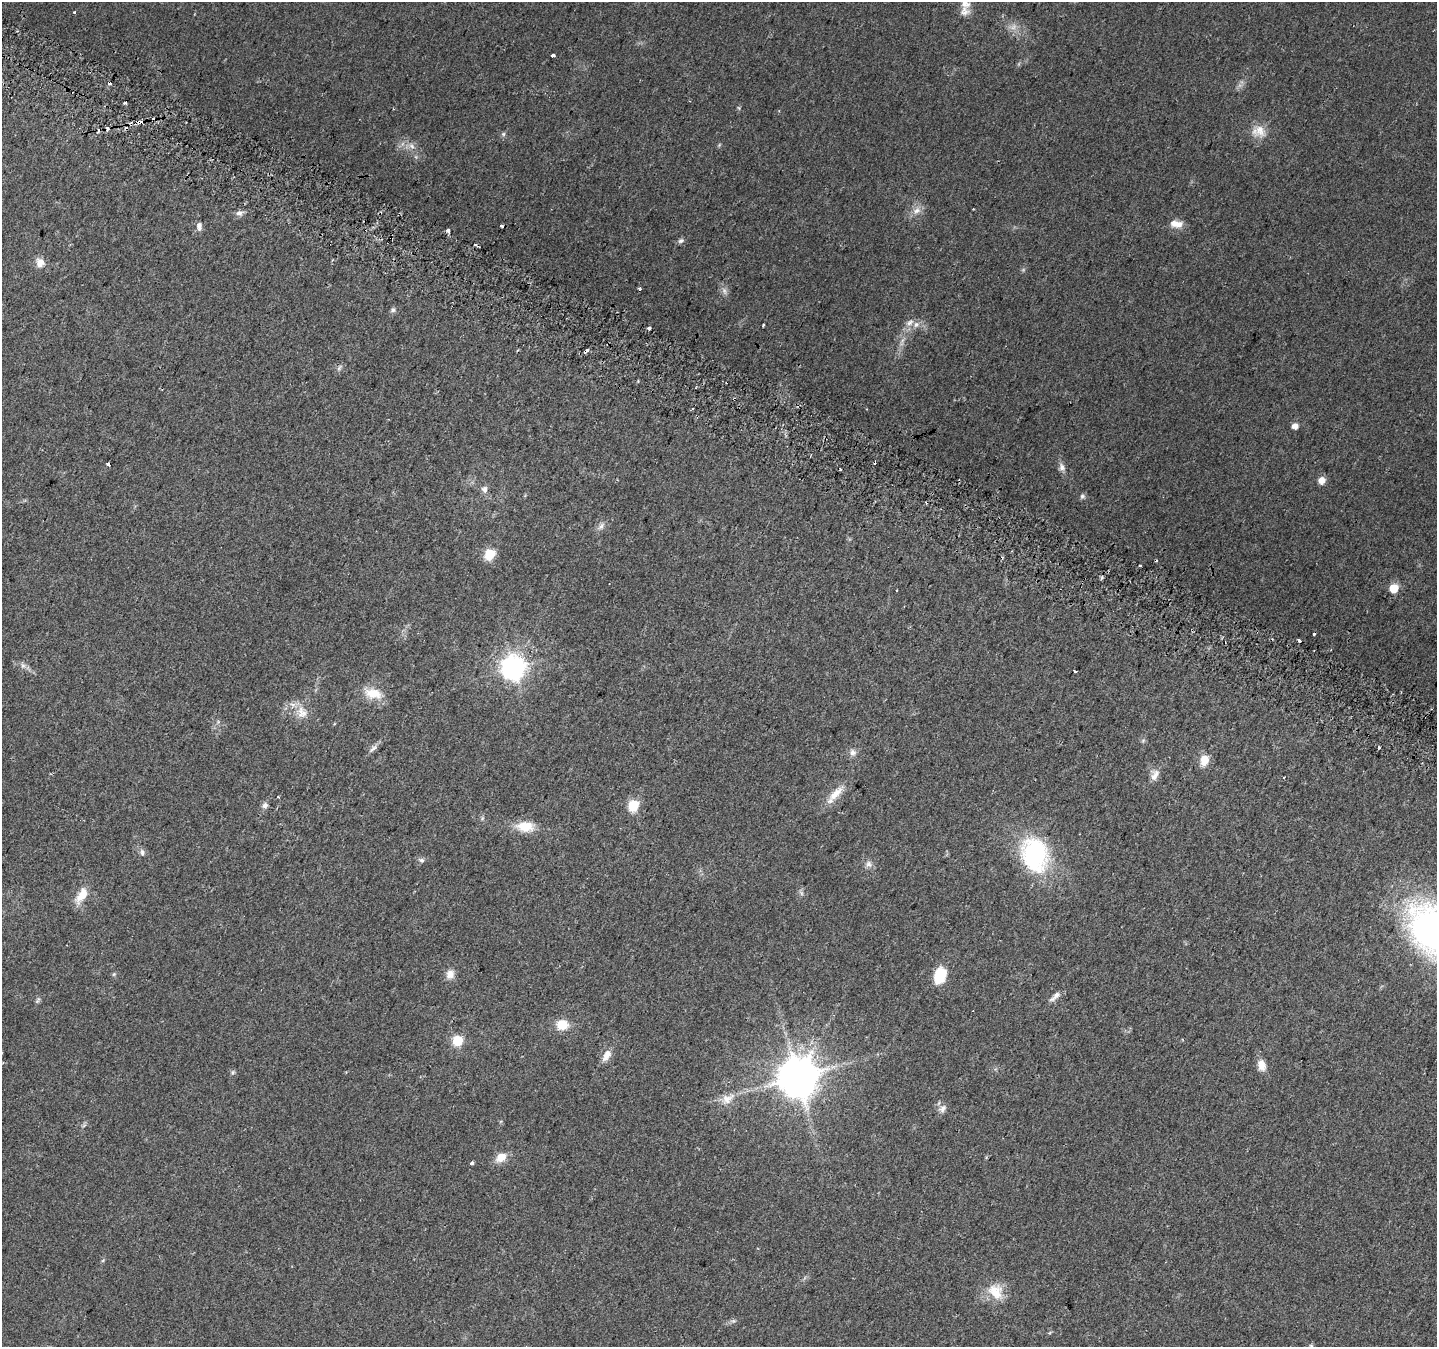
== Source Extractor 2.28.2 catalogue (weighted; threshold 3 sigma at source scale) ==
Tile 11 of 4 x 4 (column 3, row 3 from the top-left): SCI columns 2895-4329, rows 1641-2985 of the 5781 x 5906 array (HDU 1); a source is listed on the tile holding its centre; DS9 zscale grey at full resolution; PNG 1439 x 1349 px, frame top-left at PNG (2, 2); no overlay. Shown black and unused: <1% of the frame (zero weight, under 2 of 3 exposures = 2% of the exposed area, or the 3 px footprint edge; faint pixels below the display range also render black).
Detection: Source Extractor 2.28.2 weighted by HDU 2 'WHT'; one run over the whole footprint, this tile lists its part. Background 0.0588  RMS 0.008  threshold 0.0362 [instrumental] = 3 sigma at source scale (4.5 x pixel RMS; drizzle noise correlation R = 1.50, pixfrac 1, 0.0396/0.0396 arcsec/px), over >= 5 px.
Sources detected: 94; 3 too faint to see at this stretch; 14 cosmic-ray / hot-pixel residue — not listed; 2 inside a brighter listed object's ellipse — not listed separately; the other 75 listed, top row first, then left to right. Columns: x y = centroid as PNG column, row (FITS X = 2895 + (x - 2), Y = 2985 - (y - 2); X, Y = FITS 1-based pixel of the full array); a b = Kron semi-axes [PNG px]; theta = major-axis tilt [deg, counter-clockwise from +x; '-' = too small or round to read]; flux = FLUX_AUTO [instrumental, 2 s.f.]
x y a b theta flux
965 3 14 11 -76 6.4
553 55 3 3 - 3.9
125 103 4 3 - 4
739 108 6 4 -71 0.97
139 122 7 4 12 14
1260 131 19 17 -86 12
503 134 6 5 - 1.4
719 145 6 4 72 0.9
412 146 9 6 -28 3.5
917 210 11 9 32 5.5
239 213 10 7 -2 3.3
1176 224 17 8 -6 7.8
199 226 11 7 -87 3.8
448 231 3 3 - 15
681 241 8 6 21 2.2
40 263 13 10 -74 6.6
393 310 7 6 - 1.8
916 324 9 8 - 4.2
763 325 4 2 - 0.88
649 328 4 3 - 15
586 351 5 3 - 14
339 368 11 4 50 1.9
866 409 3 2 - 0.57
1295 426 5 4 - 7.3
108 464 4 3 - 3.7
1062 467 12 8 -66 3.7
840 470 3 2 - 2
1322 480 6 5 - 8.1
484 489 9 8 - 3.6
1082 496 8 6 -14 1.8
926 503 3 2 - 1.5
601 526 12 7 58 3.5
489 554 6 5 - 57
1140 565 3 2 - 1.2
1394 588 5 5 - 28
23 666 8 6 -89 2.5
513 668 8 8 - 660
1075 671 3 3 - 4.3
373 693 21 12 -10 16
302 712 18 15 -62 11
1143 741 6 4 20 1.1
373 749 15 6 41 3.3
852 752 10 9 - 4
1204 760 12 9 73 10
1154 775 16 10 71 6.4
836 794 31 10 46 13
265 805 8 7 - 2.9
633 805 6 5 - 57
482 818 6 4 -74 1.2
525 826 24 13 -3 16
142 852 10 7 -81 2.5
1034 855 35 26 -76 100
422 860 7 7 - 2.1
869 864 10 9 - 3.8
801 893 7 4 -71 1.5
82 895 20 10 58 13
1433 931 65 45 -52 270
114 974 6 4 45 1.1
450 974 12 11 - 6.1
940 975 18 12 72 22
1056 995 11 8 44 4.4
38 1000 10 4 60 1.7
562 1025 14 12 7 13
457 1041 6 5 - 51
606 1055 15 8 61 7.1
1261 1065 13 9 -74 8
232 1072 8 4 82 1.4
797 1077 12 11 - 2600
727 1098 21 13 26 11
942 1109 12 9 37 4
501 1157 13 9 33 9.7
472 1163 4 3 - 2.5
996 1292 24 18 -53 18
733 1321 6 5 - 1.5
1311 1346 6 4 -2 1
Overlapping masked pixels (flux is a lower limit): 2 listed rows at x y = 139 122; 586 351
Isophote crosses this tile's border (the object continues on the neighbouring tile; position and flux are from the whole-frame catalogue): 2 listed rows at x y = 965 3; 1433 931